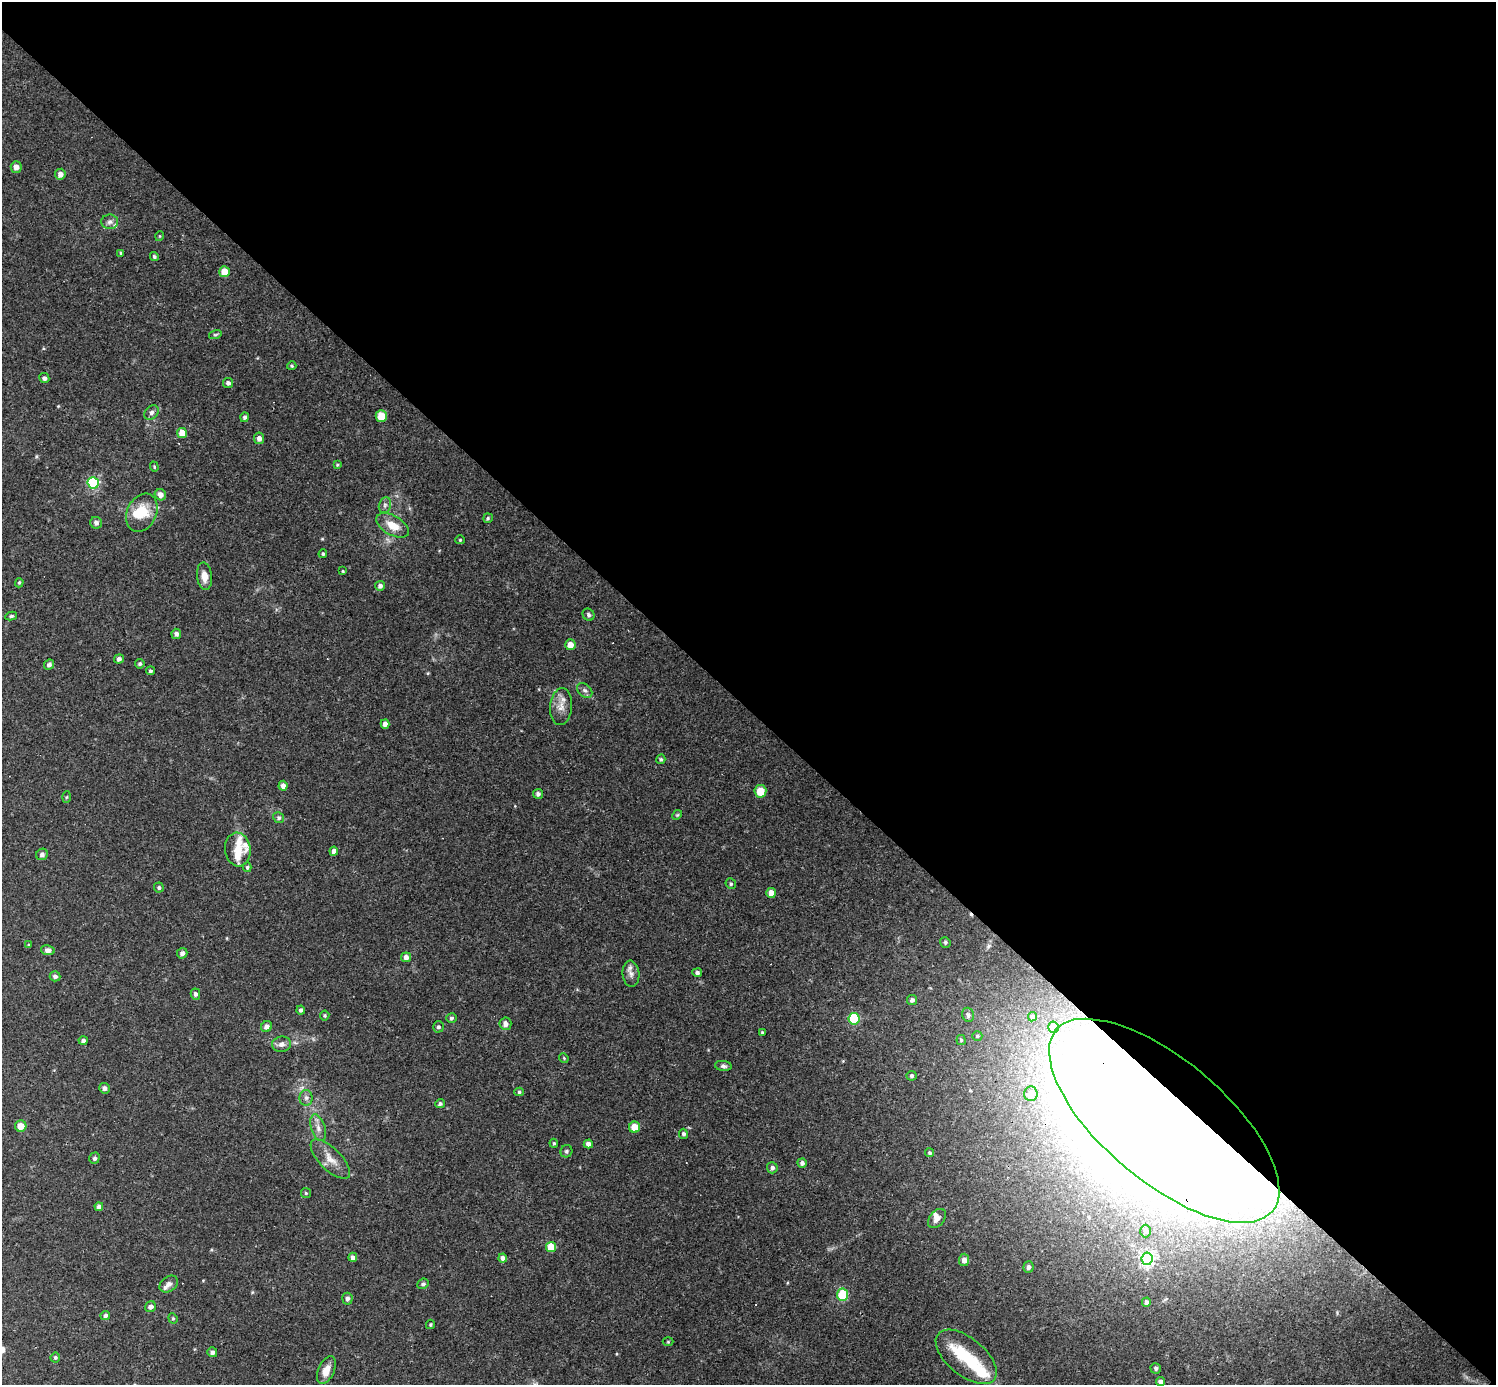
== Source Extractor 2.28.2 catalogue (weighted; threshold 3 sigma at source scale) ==
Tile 8 of 4 x 4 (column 4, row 2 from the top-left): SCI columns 4481-5974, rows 3059-4441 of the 5974 x 5974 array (HDU 1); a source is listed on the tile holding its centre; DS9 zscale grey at full resolution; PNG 1498 x 1387 px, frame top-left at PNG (2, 2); each listed source drawn as its Kron ellipse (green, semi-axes under 4 px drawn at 4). Shown black and unused: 51% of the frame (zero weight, under 3 of 4 exposures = <1% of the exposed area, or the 3 px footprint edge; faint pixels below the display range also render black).
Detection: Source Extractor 2.28.2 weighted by HDU 2 'WHT'; one run over the whole footprint, this tile lists its part. Background 0.0462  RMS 0.0027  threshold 0.012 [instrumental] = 3 sigma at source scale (4.5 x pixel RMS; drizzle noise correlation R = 1.50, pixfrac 1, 0.05/0.05 arcsec/px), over >= 5 px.
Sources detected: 141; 3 inside a brighter object's white glare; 4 cosmic-ray / hot-pixel residue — neither listed nor drawn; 6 inside a brighter listed object's ellipse — not listed separately; the other 128 listed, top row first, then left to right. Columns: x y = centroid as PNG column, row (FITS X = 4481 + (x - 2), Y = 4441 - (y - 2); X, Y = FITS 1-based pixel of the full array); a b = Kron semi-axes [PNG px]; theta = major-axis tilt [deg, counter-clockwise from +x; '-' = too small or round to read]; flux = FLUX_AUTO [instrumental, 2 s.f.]
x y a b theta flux
16 167 6 5 - 1.8
60 174 5 5 - 1.4
110 222 8 7 - 0.98
160 236 5 3 - 0.22
121 253 4 3 - 0.3
154 257 4 4 - 0.41
224 272 5 5 - 3.8
215 335 6 4 17 0.36
292 366 5 4 - 0.35
44 378 5 5 - 0.82
228 383 5 5 - 0.68
151 412 8 6 46 0.89
381 416 6 5 - 4.4
245 417 5 4 - 0.59
182 433 5 5 - 4.8
259 438 5 5 - 1.1
337 465 4 4 - 0.26
154 467 5 4 - 0.31
93 483 6 5 - 31
160 495 6 5 - 1.4
385 505 8 6 78 0.79
142 513 20 15 64 7.3
488 518 5 4 - 0.36
96 523 6 5 - 0.9
393 525 18 9 -30 4.2
460 540 4 4 - 0.28
323 554 4 3 - 0.33
343 571 3 3 - 0.26
204 576 13 7 -83 2.5
19 583 4 4 - 0.38
380 586 5 5 - 0.79
588 615 6 5 - 0.64
11 616 6 4 10 0.45
176 634 5 5 - 0.84
570 645 5 5 - 2.3
119 659 5 4 - 0.76
140 664 5 4 - 0.5
49 665 5 4 - 0.98
150 671 4 4 - 0.52
585 690 9 6 -46 0.81
561 707 19 11 84 2.7
385 724 5 4 - 1.3
661 759 5 4 - 0.45
283 786 5 4 - 1.3
760 791 6 6 - 4.2
538 794 5 5 - 0.76
66 797 6 4 87 0.29
677 815 5 4 - 0.35
279 818 6 5 - 0.54
238 849 17 12 -84 3.7
334 851 4 4 - 1.3
42 854 6 5 - 0.7
247 867 5 4 - 0.43
731 884 5 5 - 0.45
159 888 5 4 - 0.5
771 893 5 5 - 2.6
945 942 5 5 - 0.45
29 945 4 3 - 0.35
48 950 7 5 -10 1.2
182 953 5 5 - 0.95
406 957 5 5 - 1.3
697 973 5 4 - 0.66
631 974 13 8 -86 1.6
55 976 5 5 - 0.76
195 994 5 4 - 0.74
912 1000 5 5 - 0.83
301 1010 4 4 - 0.64
325 1015 5 5 - 0.35
968 1015 7 5 -73 0.7
1032 1017 5 4 - 0.44
451 1018 5 4 - 0.52
854 1019 6 5 - 21
505 1024 6 6 - 1.5
267 1026 6 5 - 1.2
438 1027 5 5 - 0.64
1053 1027 5 5 - 2.4
762 1033 4 3 - 0.34
977 1036 5 4 - 0.35
83 1040 4 4 - 0.72
961 1040 5 4 - 0.34
282 1044 9 7 8 1.4
564 1058 5 4 - 0.26
723 1066 8 5 -7 0.75
912 1076 5 5 - 0.52
104 1088 5 5 - 0.92
519 1092 5 4 - 0.43
1031 1094 7 6 - 1.9
306 1098 8 6 90 0.89
440 1104 5 4 - 0.56
1164 1121 141 61 -40 1900
21 1126 6 5 - 2.7
635 1127 5 5 - 3.9
318 1128 14 7 -72 1.7
683 1134 5 4 - 0.64
554 1143 4 3 - 0.35
588 1144 4 4 - 1.5
566 1151 6 6 - 0.5
930 1153 4 4 - 0.4
94 1158 6 5 - 0.65
330 1159 25 11 -45 3.4
802 1163 5 4 - 0.83
772 1168 5 5 - 0.81
306 1193 5 5 - 0.42
99 1207 4 4 - 1.1
937 1218 11 7 50 1.4
1146 1231 6 5 - 0.86
551 1247 5 5 - 7.6
353 1257 4 4 - 1.3
503 1258 4 4 - 1.3
1147 1259 6 6 - 59
964 1260 6 5 - 1.4
1028 1267 6 5 - 0.86
169 1284 10 7 36 1.1
423 1284 6 5 - 0.67
843 1295 6 5 - 8.8
347 1299 6 5 - 0.95
1146 1302 4 4 - 0.72
150 1307 6 5 - 1.1
105 1315 5 4 - 0.74
173 1318 5 4 - 0.38
430 1324 4 3 - 0.32
668 1342 5 3 - 0.25
212 1352 5 5 - 0.93
55 1357 5 5 - 0.5
966 1357 36 18 -39 11
1156 1368 5 5 - 0.6
326 1370 14 8 65 3.1
1161 1382 4 4 - 1
Overlapping masked pixels (flux is a lower limit): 1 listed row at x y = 1164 1121